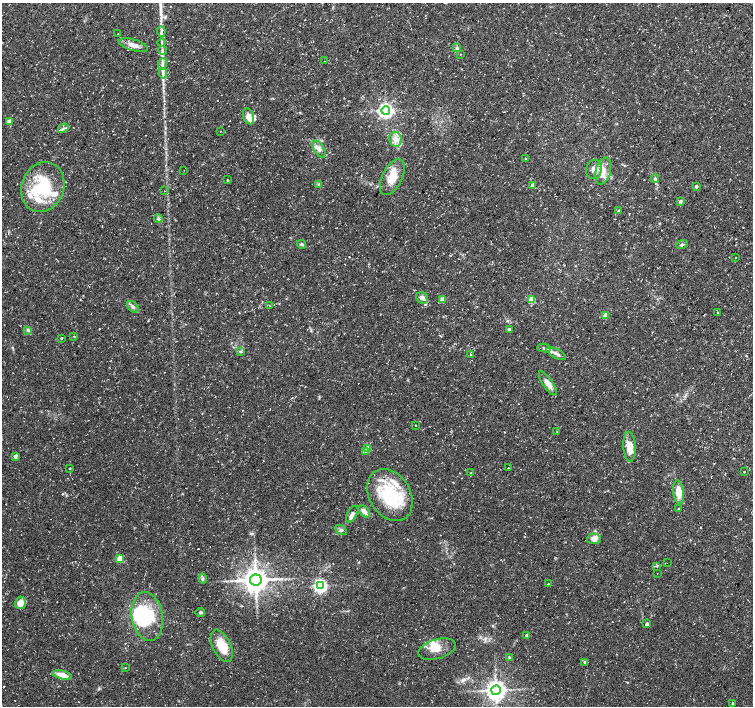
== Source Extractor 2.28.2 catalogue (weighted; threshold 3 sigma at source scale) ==
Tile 10 of 4 x 4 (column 2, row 3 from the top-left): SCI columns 1503-3004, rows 1577-2983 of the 6017 x 6032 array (HDU 1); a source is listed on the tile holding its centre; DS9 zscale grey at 2 x 2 block average (1 PNG px = mean of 2 x 2 image px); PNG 755 x 708 px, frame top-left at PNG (2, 3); each listed source drawn as its Kron ellipse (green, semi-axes under 4 px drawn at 4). Shown black and unused: <1% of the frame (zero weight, under 3 of 4 exposures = <1% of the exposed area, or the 3 px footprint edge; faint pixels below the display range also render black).
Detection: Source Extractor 2.28.2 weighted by HDU 2 'WHT'; one run over the whole footprint, this tile lists its part. Background 0.0319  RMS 0.0029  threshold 0.013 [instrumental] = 3 sigma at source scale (4.5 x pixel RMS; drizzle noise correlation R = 1.50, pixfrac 1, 0.0396/0.0396 arcsec/px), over >= 5 px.
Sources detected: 107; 4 inside a brighter object's white glare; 4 cosmic-ray / hot-pixel residue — neither listed nor drawn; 10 inside a brighter listed object's ellipse — not listed separately; the other 89 listed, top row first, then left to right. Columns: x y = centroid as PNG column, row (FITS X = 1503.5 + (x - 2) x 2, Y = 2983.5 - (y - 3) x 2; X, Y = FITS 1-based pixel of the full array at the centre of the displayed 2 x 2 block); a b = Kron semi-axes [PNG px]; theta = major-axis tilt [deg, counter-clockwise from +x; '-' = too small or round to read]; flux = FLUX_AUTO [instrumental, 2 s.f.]
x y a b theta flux
161 31 5 3 - 1.3
118 33 2 2 - 0.59
162 42 4 2 - 0.8
133 45 15 5 -16 5.1
457 48 4 2 - 0.81
162 50 5 2 - 0.57
460 54 2 2 - 0.3
324 61 2 2 - 0.2
162 64 6 3 83 1.6
163 73 5 3 - 1.5
386 110 4 4 - 240
248 116 8 5 -71 6.1
9 121 3 3 - 7.6
63 128 5 2 - 0.97
220 131 2 2 - 1.1
395 139 7 6 - 4.2
319 149 9 5 -60 3.3
526 159 3 3 - 0.65
594 169 10 8 74 4.7
184 170 2 2 - 0.53
603 171 14 7 74 7.5
392 177 19 10 64 12
655 179 4 4 - 1
227 180 2 2 - 0.5
319 184 3 2 - 0.52
532 185 3 3 - 4.1
696 186 3 3 - 1.4
43 187 25 21 69 47
164 191 2 2 - 0.21
680 201 3 3 - 1.3
619 211 3 2 - 2.6
158 218 4 2 - 0.94
302 244 4 3 - 1.5
682 245 6 4 24 1.3
735 258 2 2 - 0.3
422 298 6 5 - 2.8
442 300 3 3 - 8.3
531 300 3 3 - 18
269 305 3 2 - 0.3
133 307 6 4 -44 1.8
718 312 2 2 - 1.7
605 316 3 3 - 7.4
509 329 2 2 - 2.8
28 330 4 3 - 1.2
74 336 2 2 - 0.42
61 338 3 3 - 0.72
544 348 6 3 -11 1.2
240 351 4 2 - 0.62
556 354 11 4 -27 2.7
471 355 2 2 - 0.41
548 383 14 4 -55 5.6
416 425 2 2 - 0.77
557 431 3 2 - 0.24
629 447 15 6 -86 9.1
368 448 3 3 - 9.8
366 451 3 2 - 4.8
15 456 4 3 - 1.7
70 468 3 2 - 0.4
508 468 2 2 - 0.53
744 472 2 2 - 5
471 473 3 2 - 0.38
678 492 12 5 -83 9.4
390 495 28 20 -58 46
678 509 3 3 - 0.46
364 511 7 4 -47 3.7
352 514 9 5 59 2.6
341 530 6 3 -32 1.3
594 539 7 5 7 4.8
120 559 3 3 - 19
667 563 2 2 - 0.31
657 566 3 2 - 0.81
657 573 2 2 - 0.2
202 579 5 4 - 1.3
256 580 6 5 - 890
548 584 3 2 - 0.47
320 586 4 4 - 170
20 603 6 5 - 7
200 612 5 4 - 1.1
147 616 24 15 -80 32
647 624 3 2 - 2.4
526 635 2 2 - 1.2
222 646 17 9 -65 14
437 649 19 9 16 7.9
509 657 3 3 - 0.56
585 662 4 2 - 0.75
125 668 2 2 - 0.38
62 675 10 4 -14 7.6
496 690 5 4 - 530
733 703 3 2 - 0.93
Diffuse or blended objects may show on this block-average render without a row.